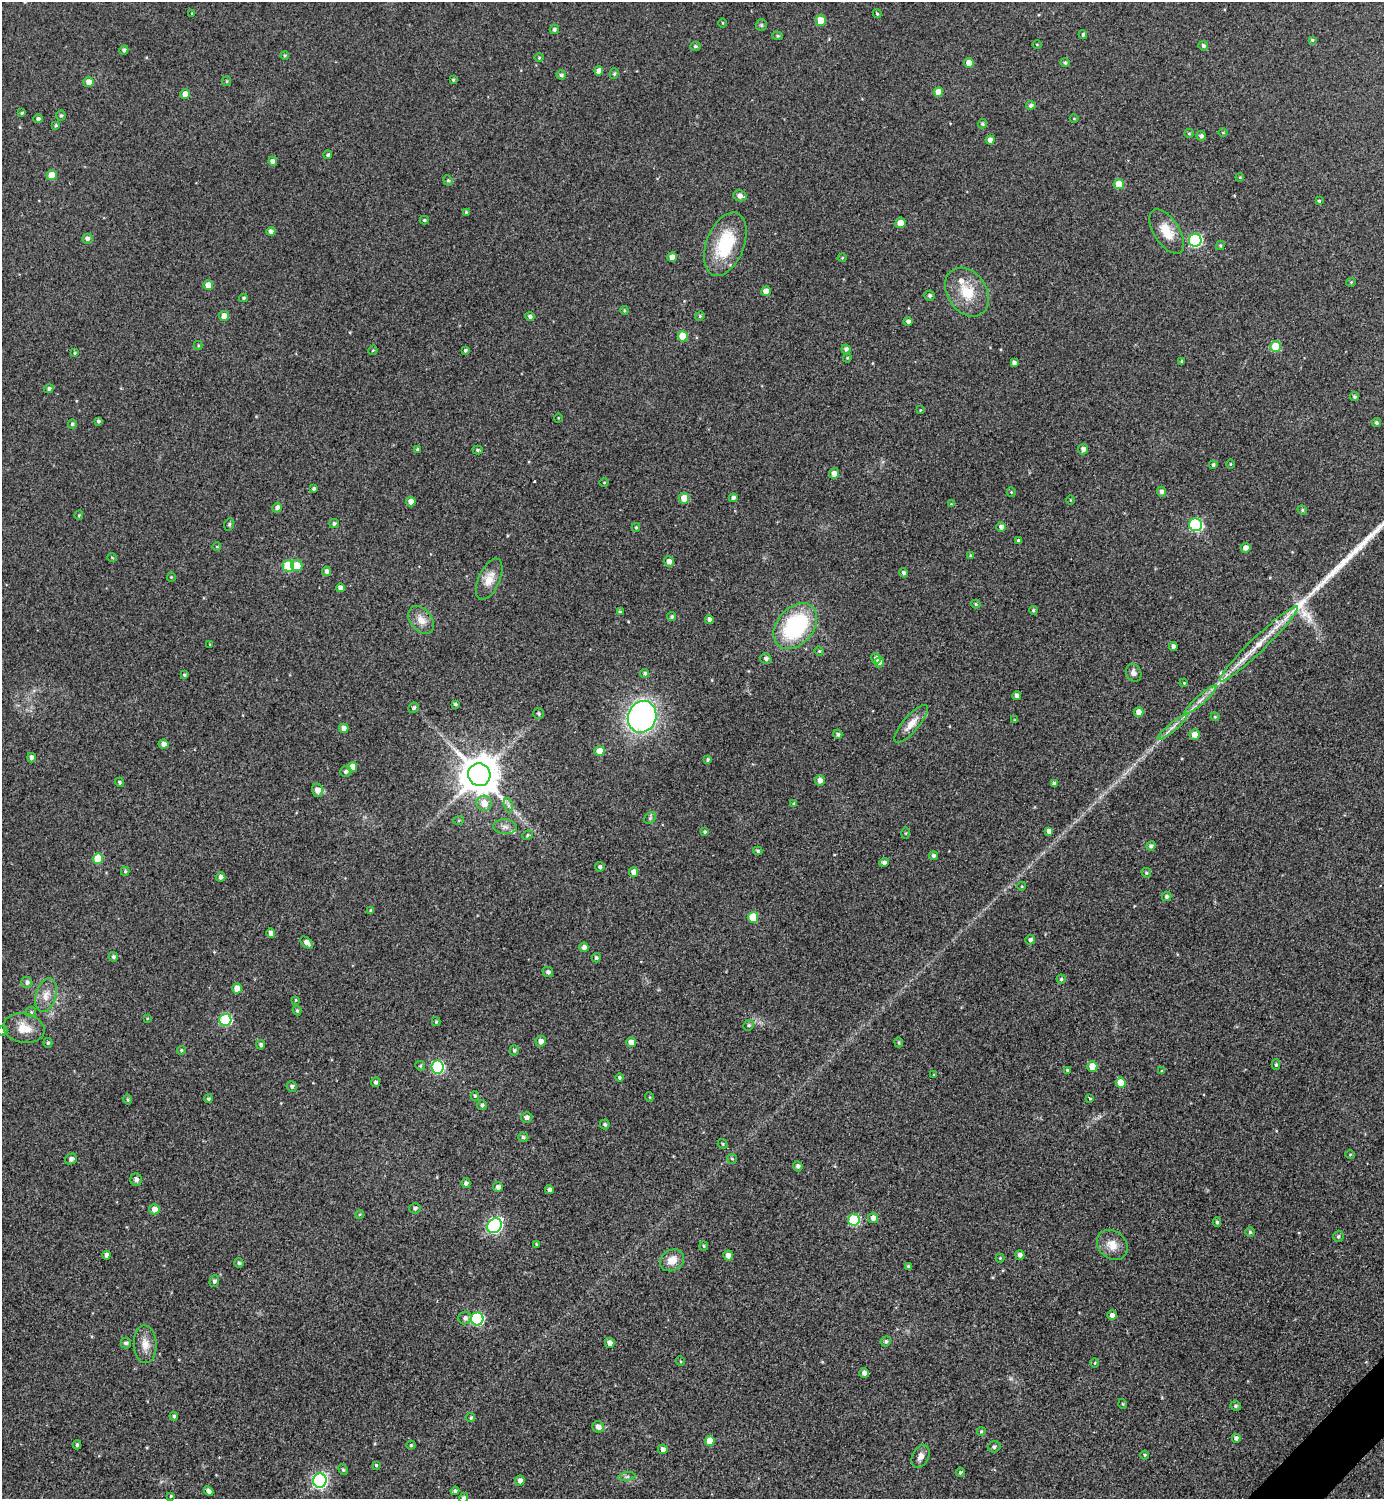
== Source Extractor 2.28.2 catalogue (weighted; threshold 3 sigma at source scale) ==
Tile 6 of 4 x 4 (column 2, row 2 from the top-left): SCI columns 1690-3071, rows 3004-4500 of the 5997 x 5997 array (HDU 1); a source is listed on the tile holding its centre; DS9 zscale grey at full resolution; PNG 1386 x 1501 px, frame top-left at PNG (2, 2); each listed source drawn as its Kron ellipse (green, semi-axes under 4 px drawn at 4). Shown black and unused: <1% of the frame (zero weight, under 2 of 3 exposures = <1% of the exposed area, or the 3 px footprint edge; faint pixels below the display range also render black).
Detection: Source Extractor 2.28.2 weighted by HDU 2 'WHT'; one run over the whole footprint, this tile lists its part. Background 0.0372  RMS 0.018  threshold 0.0792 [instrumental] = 3 sigma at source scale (4.5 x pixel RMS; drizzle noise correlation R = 1.50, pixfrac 1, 0.05/0.05 arcsec/px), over >= 5 px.
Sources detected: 300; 4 inside a brighter listed object's ellipse — not listed separately; the other 296 listed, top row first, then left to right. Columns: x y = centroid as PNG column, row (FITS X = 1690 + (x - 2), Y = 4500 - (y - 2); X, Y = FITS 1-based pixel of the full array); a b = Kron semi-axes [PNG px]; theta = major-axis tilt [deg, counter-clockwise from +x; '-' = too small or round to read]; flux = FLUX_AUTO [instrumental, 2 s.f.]
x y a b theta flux
192 13 3 3 - 1.9
877 14 4 3 - 2.3
821 20 5 5 - 35
722 23 4 3 - 1.4
761 25 6 5 - 2.8
554 29 5 4 - 3.6
1083 35 4 3 - 3.2
778 36 5 4 - 2.3
1312 40 4 3 - 2.2
1037 44 5 3 - 1.5
695 46 5 4 - 2.4
1203 46 5 4 - 4.2
124 50 4 4 - 4.7
285 55 4 4 - 2.3
539 58 4 3 - 1.6
969 63 5 5 - 15
1065 63 4 4 - 3.4
599 71 4 4 - 11
614 74 5 4 - 2.9
561 75 5 4 - 4.1
453 80 3 3 - 2.5
227 81 5 4 - 2.3
89 82 5 5 - 13
938 92 5 4 - 21
185 94 5 4 - 17
1031 105 5 4 - 5.3
22 113 4 3 - 2.2
61 116 5 5 - 2.8
1074 118 4 3 - 1.3
38 119 4 4 - 4.1
982 124 5 4 - 3.1
55 125 4 3 - 2.1
1189 133 5 4 - 2
1223 133 5 3 - 1.4
1201 136 5 4 - 5.2
990 140 4 4 - 9.7
328 155 4 4 - 3.3
273 161 4 4 - 7.8
52 175 5 5 - 31
1240 177 4 3 - 1.5
448 180 5 4 - 2.5
1119 184 5 5 - 30
740 196 6 5 - 9.1
1319 201 4 3 - 2
466 212 4 3 - 2
424 220 4 4 - 2.3
900 223 5 5 - 14
271 231 4 4 - 6.8
1167 231 25 12 -57 35
87 239 5 5 - 5.4
1195 240 6 6 - 230
725 244 33 19 69 94
1220 245 5 4 - 2.2
672 257 5 4 - 13
842 258 4 4 - 1.9
1351 282 5 4 - 2
208 285 5 5 - 19
766 291 5 4 - 17
967 292 26 19 -56 52
930 296 5 5 - 3.5
243 298 4 3 - 2.3
624 310 4 3 - 1.8
224 316 5 5 - 13
530 316 4 4 - 4.9
700 316 5 4 - 2.1
908 321 5 4 - 4.7
683 336 5 5 - 39
198 345 4 4 - 1.8
1275 347 5 5 - 65
846 349 4 4 - 5.3
373 350 5 4 - 1.7
465 350 3 3 - 3.2
75 353 4 4 - 2
847 358 4 4 - 2
1182 361 3 3 - 2.1
1014 363 4 4 - 6
49 389 5 4 - 4
1355 397 4 4 - 2.8
920 410 4 3 - 1.4
558 418 4 3 - 1.3
98 421 4 3 - 3.4
1376 422 4 4 - 3.1
72 424 4 4 - 3.3
417 449 4 4 - 2.7
1083 449 5 5 - 6.9
478 450 5 4 - 2.6
1230 464 5 3 - 1.5
1213 465 4 4 - 3.7
834 473 5 5 - 10
604 482 5 3 - 1.6
314 489 4 3 - 3.1
1011 492 5 4 - 1.8
1161 492 5 4 - 5.6
684 498 5 5 - 24
733 498 4 4 - 5.4
1070 500 4 3 - 1.2
411 502 5 4 - 14
951 504 3 3 - 1.3
277 508 5 4 - 6.9
1302 510 5 4 - 2.4
79 515 5 4 - 2.1
229 524 6 4 69 2.5
334 524 5 4 - 3.7
1196 525 6 6 - 200
636 527 4 4 - 2
1001 527 4 4 - 7.1
1018 541 3 3 - 3.4
217 547 4 3 - 1.2
1246 548 5 5 - 8.8
970 555 4 4 - 1.7
112 558 5 3 - 1.4
669 561 5 5 - 9.9
288 566 5 5 - 98
297 566 6 5 - 26
326 571 4 4 - 6.9
903 573 5 4 - 4.1
171 577 4 4 - 1.7
489 579 22 10 65 24
340 588 4 4 - 9.9
976 604 5 4 - 2.4
1033 610 4 4 - 2.8
620 612 4 3 - 2.9
672 616 4 4 - 3.2
709 619 4 4 - 6.1
421 620 16 10 -51 19
795 626 26 18 49 180
210 644 4 4 - 1.5
1259 644 53 7 44 50
1173 646 4 4 - 6.8
819 651 5 4 - 2
876 658 5 5 - 5.9
766 659 5 5 - 5.4
879 662 5 5 - 6.9
645 673 4 4 - 3.5
1134 673 9 7 -63 8.5
184 675 4 3 - 2.7
1184 683 4 3 - 1.5
1017 696 4 4 - 5.5
1200 700 21 4 42 13
455 704 4 3 - 3.3
414 708 5 4 - 4.1
1139 712 5 5 - 12
539 713 5 5 - 2.9
642 717 16 14 67 460
1215 717 4 4 - 1.8
1015 720 4 4 - 1.7
911 724 24 8 49 19
1172 727 19 4 40 10
343 728 5 4 - 8.5
838 734 5 4 - 4.1
1195 734 5 5 - 14
163 744 5 4 - 7.7
599 751 5 5 - 22
31 758 5 4 - 6.5
708 759 4 4 - 2.6
352 767 5 5 - 22
346 771 6 5 - 4.5
479 775 11 11 - 5000
820 780 5 5 - 9.4
119 782 5 4 - 3.3
1054 784 4 4 - 5.6
317 790 7 5 -72 15
484 803 7 7 - 22
794 803 4 4 - 2.1
508 805 7 4 -71 4.5
650 818 7 5 47 3.5
459 820 5 3 - 1.9
505 827 12 7 -5 8.7
1049 831 4 4 - 7.7
705 832 4 4 - 2.6
905 833 6 4 90 1.7
527 835 6 4 24 2.3
1151 846 5 4 - 4.1
758 851 5 3 - 2.6
933 856 4 4 - 4.5
98 859 5 5 - 48
884 862 4 4 - 5.3
600 867 5 4 - 4.2
125 871 4 4 - 2.7
634 872 5 4 - 13
1146 873 5 4 - 2.6
221 877 4 4 - 5.8
1022 886 4 3 - 1.5
1167 896 5 4 - 4
371 910 4 4 - 2.5
753 917 5 5 - 50
271 933 4 4 - 11
1030 940 5 5 - 4.6
307 942 7 4 -42 9.2
584 947 5 4 - 7.2
113 957 5 4 - 3.9
596 958 4 4 - 3.4
548 972 5 5 - 4.4
1061 979 4 4 - 2.6
27 982 6 5 - 5.4
237 988 5 5 - 15
46 995 17 10 73 19
296 1000 4 4 - 1.6
297 1011 5 3 - 2.4
31 1012 5 5 - 2.6
147 1018 4 4 - 1.7
225 1020 6 6 - 150
436 1022 4 4 - 2.1
749 1025 5 5 - 3.3
24 1028 20 14 -11 30
2 1031 5 5 - 3.9
541 1041 5 5 - 7.9
631 1042 5 5 - 13
899 1042 5 4 - 2.3
48 1043 5 4 - 2.8
261 1045 5 4 - 4.1
181 1050 4 4 - 2.3
514 1050 5 4 - 3.2
1276 1065 5 4 - 2.8
420 1066 5 4 - 2.3
1092 1066 5 5 - 22
438 1067 6 6 - 210
1067 1070 3 3 - 2
1162 1071 4 4 - 2.2
934 1075 3 3 - 1.6
619 1078 4 4 - 2.3
376 1082 5 4 - 4.6
1121 1083 5 5 - 33
292 1086 5 5 - 4.1
475 1096 5 4 - 2.2
649 1097 5 3 - 1.5
1090 1098 4 3 - 2.7
128 1099 5 4 - 2.7
208 1099 4 4 - 3.2
482 1105 5 4 - 3.5
527 1117 5 5 - 6.1
605 1124 5 5 - 3.2
523 1137 5 4 - 3.6
723 1144 5 4 - 2.1
1350 1154 5 3 - 1.5
71 1159 6 5 - 6
732 1159 5 4 - 2.3
798 1166 5 5 - 5
136 1180 6 6 - 6
466 1183 5 4 - 4.8
498 1187 5 5 - 5.9
549 1190 4 4 - 5.2
415 1208 5 5 - 3.6
154 1209 5 5 - 11
360 1214 4 3 - 1.6
873 1218 5 5 - 7.8
854 1220 6 6 - 110
1217 1222 4 4 - 3.1
494 1226 8 6 51 310
1250 1232 5 5 - 2.8
1338 1236 6 5 - 3.2
537 1244 3 3 - 1.9
1112 1245 17 13 -42 23
704 1246 4 4 - 2
106 1255 4 4 - 7.2
728 1255 5 4 - 10
1020 1255 5 4 - 6
1000 1258 4 4 - 2.1
672 1260 13 10 32 20
239 1263 5 4 - 3.3
908 1267 4 3 - 3.4
214 1281 6 4 70 4.2
1112 1315 5 4 - 6.7
465 1318 6 6 - 5.6
477 1319 6 6 - 190
886 1341 5 5 - 3.6
126 1343 5 5 - 4.3
610 1343 5 4 - 9.5
145 1344 19 11 -87 19
680 1361 5 3 - 1.8
1095 1363 5 3 - 1.4
864 1373 5 4 - 7.2
1123 1404 5 3 - 1.5
1236 1406 5 5 - 3.4
174 1416 4 4 - 2.8
471 1418 4 4 - 2.8
598 1427 6 5 - 9.8
981 1431 4 3 - 2.1
1236 1438 4 4 - 6.1
710 1441 5 5 - 24
77 1445 4 3 - 3.2
411 1445 4 4 - 2.5
994 1447 6 5 - 3.4
663 1449 5 5 - 5.9
1145 1455 4 4 - 2.2
921 1456 12 8 64 10
376 1465 3 3 - 1.9
343 1470 6 4 -62 2.5
960 1472 5 4 - 2.8
627 1477 8 4 8 3.8
320 1481 7 7 - 400
520 1481 5 4 - 9.4
208 1491 5 3 - 5.4
455 1491 4 4 - 3.9
171 1496 3 3 - 2
464 1498 5 4 - 4.2
Isophote crosses this tile's border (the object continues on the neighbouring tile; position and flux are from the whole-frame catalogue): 2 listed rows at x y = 2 1031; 464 1498